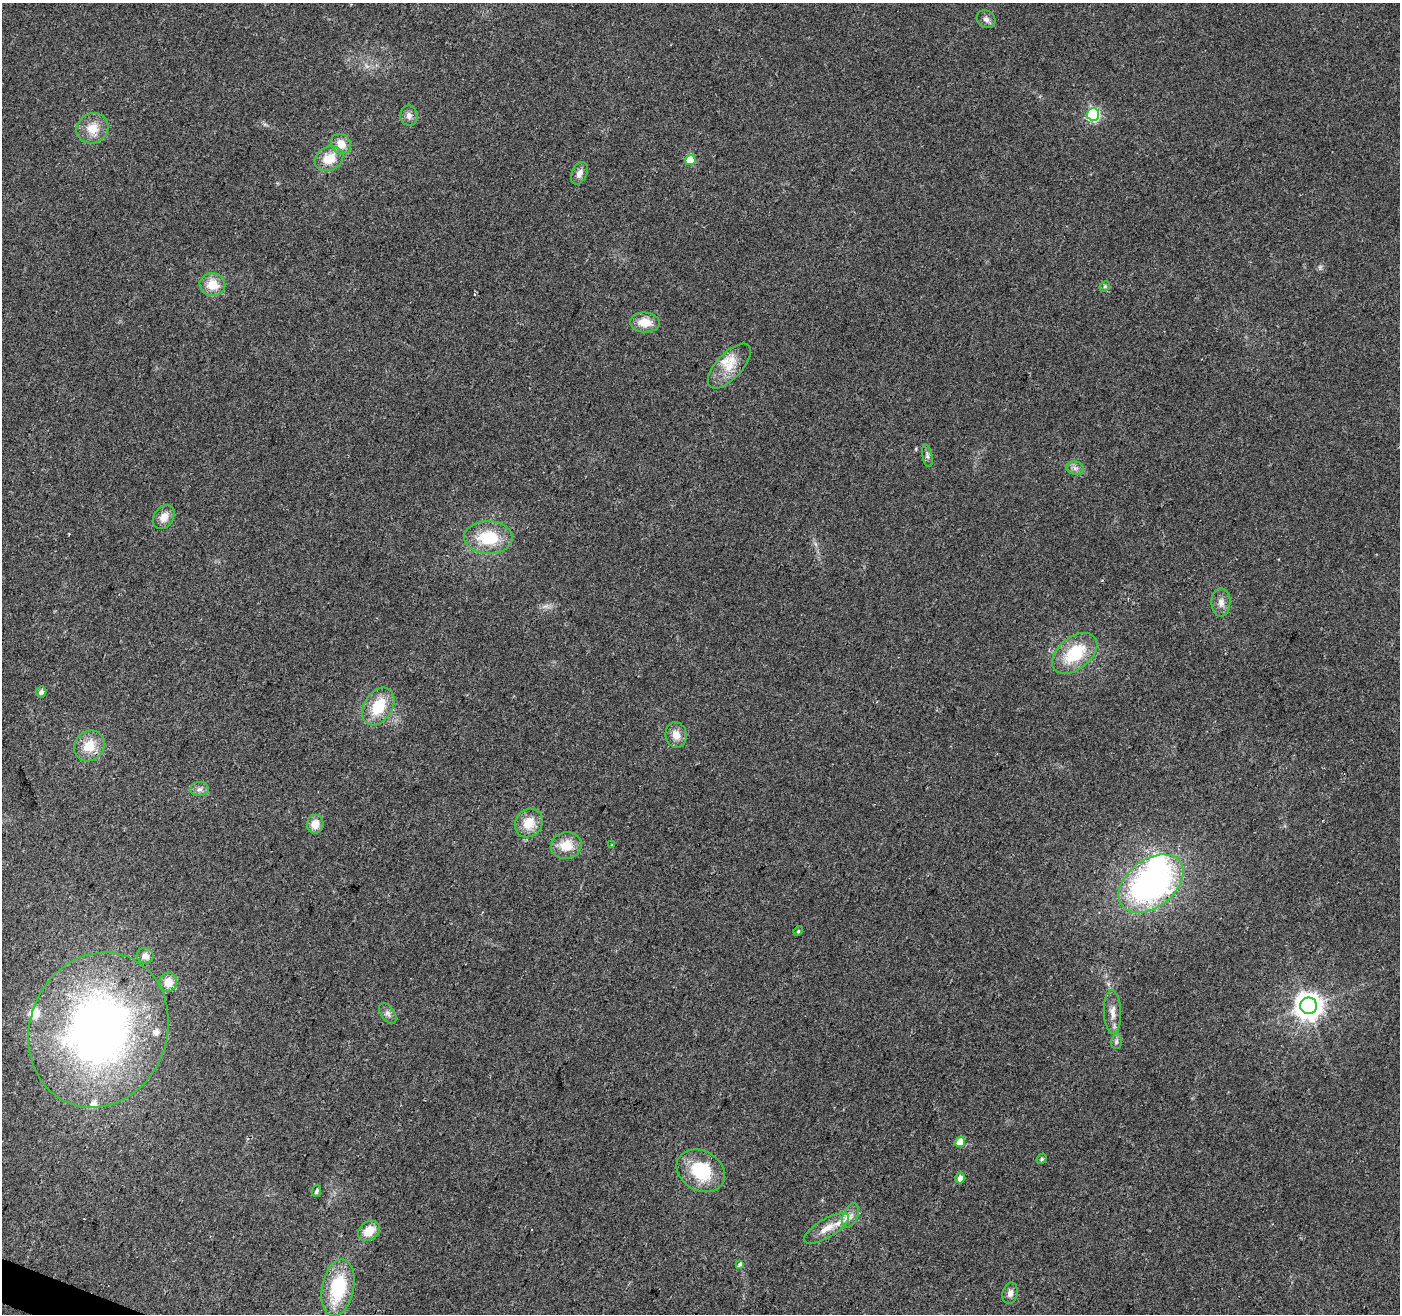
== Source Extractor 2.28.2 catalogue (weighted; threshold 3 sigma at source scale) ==
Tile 7 of 4 x 4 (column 3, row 2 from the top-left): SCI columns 2797-4194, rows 2831-4142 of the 5600 x 5726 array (HDU 1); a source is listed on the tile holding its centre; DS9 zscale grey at full resolution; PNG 1402 x 1316 px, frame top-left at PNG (2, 3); each listed source drawn as its Kron ellipse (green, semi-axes under 4 px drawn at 4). Shown black and unused: <1% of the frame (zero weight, under 2 of 3 exposures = <1% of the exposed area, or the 3 px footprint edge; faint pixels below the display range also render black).
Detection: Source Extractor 2.28.2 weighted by HDU 2 'WHT'; one run over the whole footprint, this tile lists its part. Background 0.0484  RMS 0.0068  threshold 0.0306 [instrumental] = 3 sigma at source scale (4.5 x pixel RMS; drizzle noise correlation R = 1.50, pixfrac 1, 0.0396/0.0396 arcsec/px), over >= 5 px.
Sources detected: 56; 1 inside a brighter object's white glare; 2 cosmic-ray / hot-pixel residue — neither listed nor drawn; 6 inside a brighter listed object's ellipse — not listed separately; the other 47 listed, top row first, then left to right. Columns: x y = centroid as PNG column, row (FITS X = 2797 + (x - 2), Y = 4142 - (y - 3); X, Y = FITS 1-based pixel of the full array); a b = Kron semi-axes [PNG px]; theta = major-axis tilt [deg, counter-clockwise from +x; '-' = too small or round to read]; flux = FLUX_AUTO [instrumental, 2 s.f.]
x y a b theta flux
986 19 10 8 -34 2.8
1093 114 6 6 - 100
409 116 10 9 - 3.4
93 128 16 15 - 11
341 144 11 9 -48 8.3
329 159 15 12 26 13
690 160 5 5 - 23
579 173 12 7 65 4.2
212 285 13 11 -10 12
1105 286 6 4 47 1
645 322 14 10 -5 11
729 366 28 13 47 14
927 456 11 5 -80 2
1075 468 9 6 -13 3
164 517 13 9 56 6.9
488 538 24 16 -1 28
1221 602 14 9 89 5
1075 653 26 16 38 33
41 692 5 5 - 2
378 706 20 14 58 23
676 735 13 10 -83 7
89 746 16 14 46 15
199 789 9 7 3 2.6
529 823 15 13 48 13
315 824 9 8 - 7.8
566 845 15 13 11 13
612 845 4 3 - 0.71
1151 884 36 24 37 200
798 931 5 4 - 0.91
145 956 8 8 - 4.3
168 982 9 9 - 9.4
1309 1006 8 8 - 820
1113 1012 22 8 -88 6.3
388 1013 11 7 -55 2.7
98 1030 79 68 68 420
1116 1042 7 5 88 1.8
960 1142 5 5 - 14
1042 1159 5 4 - 1.1
701 1171 25 20 -30 35
960 1178 5 5 - 4.1
316 1191 6 4 68 1.9
851 1215 13 7 68 4.2
826 1228 25 9 30 10
369 1231 12 9 35 11
739 1264 4 3 - 4.9
338 1288 29 16 79 41
1010 1293 11 7 75 3.7